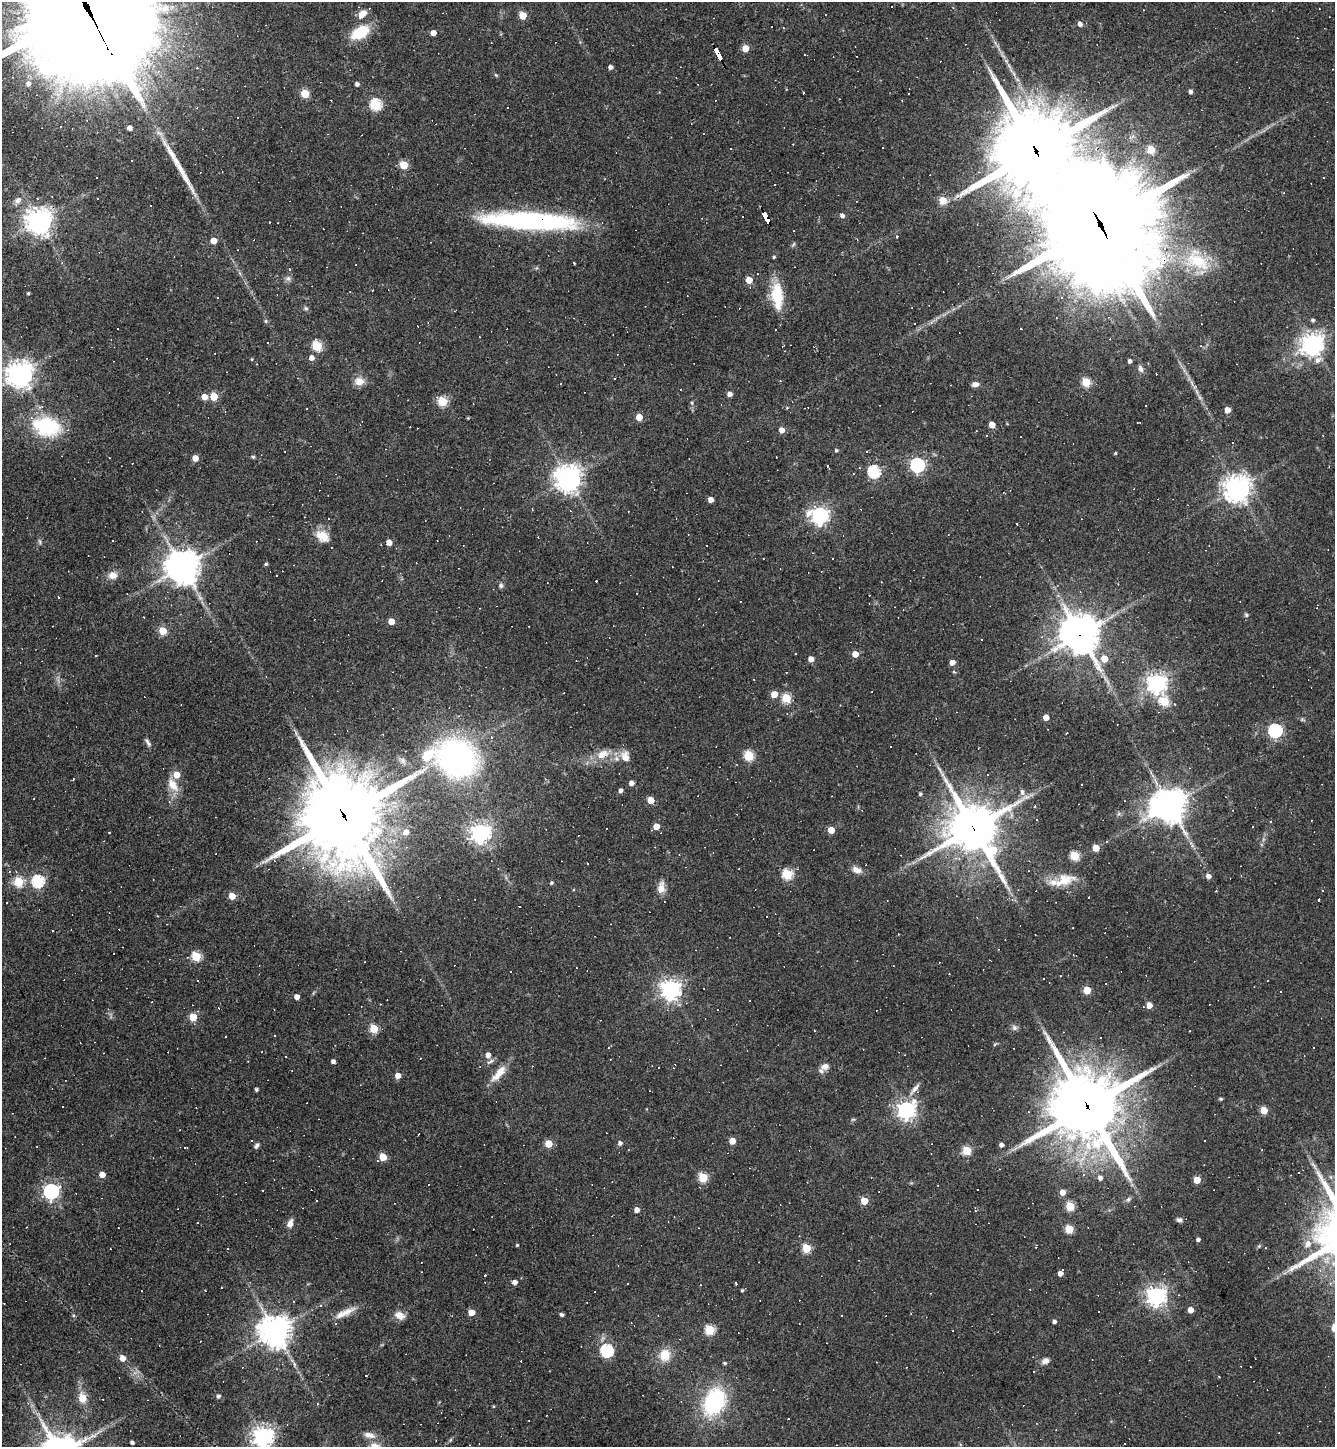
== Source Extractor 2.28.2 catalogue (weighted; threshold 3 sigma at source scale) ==
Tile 11 of 4 x 4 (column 3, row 3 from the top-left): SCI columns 2954-4286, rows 1446-2890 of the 5771 x 5780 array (HDU 1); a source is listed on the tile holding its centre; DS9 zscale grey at full resolution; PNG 1337 x 1449 px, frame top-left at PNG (2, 2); no overlay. Shown black and unused: <1% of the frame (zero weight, under 3 of 4 exposures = <1% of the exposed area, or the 3 px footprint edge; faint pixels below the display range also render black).
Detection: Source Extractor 2.28.2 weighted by HDU 2 'WHT'; one run over the whole footprint, this tile lists its part. Background 0.055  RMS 0.005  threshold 0.0227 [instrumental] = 3 sigma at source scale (4.5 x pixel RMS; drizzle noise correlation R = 1.50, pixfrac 1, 0.05/0.05 arcsec/px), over >= 5 px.
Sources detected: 407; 136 cosmic-ray / hot-pixel residue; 1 long thin detection or spike segment (spike, bleed or trail) — not listed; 8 inside a brighter listed object's ellipse — not listed separately; the other 262 listed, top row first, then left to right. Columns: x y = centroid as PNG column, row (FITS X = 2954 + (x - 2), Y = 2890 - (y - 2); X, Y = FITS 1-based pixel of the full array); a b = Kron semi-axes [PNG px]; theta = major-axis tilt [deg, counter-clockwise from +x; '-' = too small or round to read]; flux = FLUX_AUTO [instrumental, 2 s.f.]
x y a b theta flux
892 6 3 3 - 1.2
86 7 78 34 -64 31000
362 14 12 7 45 4.5
523 16 5 5 - 12
1080 24 5 4 - 2.5
360 32 20 12 30 17
433 33 4 4 - 3.8
745 48 5 5 - 11
717 50 7 3 -62 110
805 55 3 2 - 0.37
1009 66 8 4 -46 1.3
610 67 4 4 - 1.9
496 75 5 4 - 0.59
28 84 7 6 - 2.6
357 84 4 4 - 1.7
1190 92 4 4 - 1.7
305 93 5 5 - 15
908 94 3 2 - 0.79
375 104 6 5 - 48
129 128 4 4 - 2.9
1151 150 5 5 - 19
1036 151 26 23 -66 5300
403 165 5 5 - 17
1324 177 3 2 - 0.39
97 178 2 2 - 0.42
37 198 3 3 - 0.74
18 200 9 7 28 2.6
943 200 5 5 - 12
842 216 5 4 - 1.6
766 218 12 4 -63 140
39 221 8 8 - 510
530 221 98 17 -3 97
1100 225 52 31 -63 15000
897 237 4 3 - 0.74
213 241 5 4 - 6.3
774 257 4 3 - 0.68
1197 261 40 25 -34 28
574 263 3 3 - 2.7
356 264 2 2 - 0.39
240 273 6 5 - 0.92
288 278 8 6 -89 1.5
749 280 5 4 - 8.7
372 290 3 2 - 0.56
28 293 3 3 - 0.61
777 295 31 13 -86 18
1062 298 4 4 - 0.79
306 308 7 5 -22 0.93
1313 320 4 4 - 0.98
265 321 5 5 - 0.73
931 322 7 4 2 1
267 343 3 3 - 1.4
1313 344 7 7 - 390
317 346 5 5 - 33
1201 346 4 4 - 0.54
49 356 3 3 - 0.43
311 358 5 5 - 2.9
252 359 5 3 - 0.46
1318 360 11 7 37 3
1130 361 4 3 - 1.6
1141 369 9 6 -63 1.8
20 374 8 8 - 580
359 381 12 10 -4 4.8
1086 382 5 5 - 24
975 384 7 5 7 2.9
730 394 4 4 - 2.7
204 397 5 5 - 5.4
214 397 5 5 - 15
443 402 6 5 - 33
692 403 6 4 -72 0.62
1227 410 5 4 - 5.6
639 417 5 5 - 8.9
468 418 4 4 - 0.44
992 425 4 4 - 5.4
47 426 35 23 -12 33
782 430 5 5 - 3.7
986 435 3 2 - 0.54
836 450 5 4 - 0.84
285 452 2 2 - 0.33
1115 453 4 3 - 0.62
253 457 4 4 - 0.79
776 457 2 2 - 0.31
195 458 5 4 - 5.1
917 465 6 6 - 110
874 472 6 5 - 64
568 479 8 8 - 570
1237 488 8 8 - 570
711 500 4 4 - 3.9
820 515 7 7 - 190
329 518 2 2 - 0.38
688 534 3 2 - 0.35
322 536 18 13 -35 7.1
112 540 3 2 - 0.59
39 542 8 4 -81 0.9
389 542 4 4 - 4.9
266 564 5 4 - 0.71
182 567 11 11 - 890
112 575 12 10 6 4
501 586 6 6 - 1.3
58 597 3 3 - 0.58
1246 615 5 5 - 0.82
391 621 4 4 - 7.3
163 631 5 5 - 15
1080 635 12 11 - 1200
855 654 5 5 - 5.9
96 655 3 2 - 0.58
811 659 4 4 - 4.3
1104 659 5 5 - 8.7
576 661 3 2 - 0.39
952 662 5 4 - 3.6
786 672 3 2 - 0.36
1157 683 7 7 - 300
774 694 5 5 - 7.3
786 698 5 5 - 26
1164 701 5 5 - 26
1175 704 4 3 - 0.49
1046 717 4 4 - 5.2
1302 719 6 4 0 0.75
1275 730 6 6 - 86
1067 733 3 2 - 0.51
491 737 5 5 - 0.96
147 742 12 5 -58 1.6
890 747 3 3 - 0.62
603 754 19 12 22 7.5
428 755 18 12 37 12
749 755 5 5 - 32
625 757 14 11 -69 4.7
457 758 27 24 -34 180
545 779 5 3 - 0.57
631 783 4 4 - 2.6
1081 784 3 2 - 0.57
173 785 21 11 -57 6.9
621 791 4 4 - 1.9
1022 792 9 6 -83 2
920 794 4 4 - 0.8
34 799 3 2 - 0.35
651 800 5 4 - 9.1
1169 805 11 10 - 860
1118 814 6 4 70 0.84
343 815 31 25 -67 6500
1271 821 3 3 - 1.3
1253 826 3 2 - 0.58
656 827 4 4 - 6.9
973 828 16 15 - 2200
831 830 5 4 - 9.6
406 832 6 6 - 3.8
480 833 7 7 - 290
1192 846 6 4 -87 1.2
1096 848 5 5 - 9.6
993 850 31 13 -82 34
1075 856 5 5 - 27
588 864 3 3 - 1.2
857 870 13 8 -23 3
787 874 5 5 - 38
1208 876 5 4 - 2.5
1065 879 30 15 -2 10
38 881 6 6 - 64
19 882 5 5 - 32
551 883 5 4 - 0.76
661 888 15 8 83 4.5
1323 891 3 2 - 0.91
232 896 5 4 - 9
1319 899 3 2 - 0.91
519 906 2 2 - 0.48
196 956 5 5 - 32
511 972 2 2 - 0.33
197 981 3 2 - 0.57
671 989 7 7 - 290
1087 990 5 5 - 14
1280 992 3 3 - 2.1
297 997 4 4 - 3.5
1149 1005 6 5 - 4.9
193 1017 5 5 - 15
1014 1027 8 7 - 1.5
374 1029 5 5 - 21
274 1035 3 2 - 0.45
226 1036 3 2 - 0.72
1100 1038 2 2 - 0.47
1314 1047 2 2 - 0.43
488 1055 6 5 - 3.1
286 1057 3 2 - 0.75
333 1061 4 4 - 1.9
825 1066 10 8 26 2.8
658 1067 3 2 - 0.46
499 1073 28 9 48 7.3
398 1076 5 4 - 4.9
916 1088 10 4 44 3.6
256 1089 3 3 - 1
1221 1099 5 4 - 0.66
1087 1106 25 22 -60 3900
63 1107 3 2 - 0.57
906 1110 7 6 - 220
1264 1110 5 5 - 10
418 1134 3 2 - 0.69
732 1141 4 4 - 7.3
620 1143 5 5 - 1.6
548 1144 5 5 - 13
1001 1145 4 4 - 2
256 1146 8 5 53 1.3
185 1148 4 3 - 0.65
1262 1150 2 2 - 0.43
967 1151 5 5 - 21
383 1157 5 5 - 14
1314 1165 13 3 -45 1.6
1298 1173 3 2 - 0.57
102 1174 4 4 - 4.8
703 1177 5 5 - 25
1100 1178 5 5 - 2.1
1197 1180 5 4 - 10
428 1185 3 3 - 0.7
977 1189 3 3 - 3.6
51 1191 6 6 - 160
1062 1192 5 5 - 4
1128 1199 7 5 47 1.2
317 1201 3 3 - 1.3
864 1201 5 5 - 13
1070 1206 5 5 - 22
637 1210 4 4 - 3.6
1179 1220 7 6 - 1.3
197 1223 3 2 - 0.52
290 1224 10 6 71 3
27 1227 3 2 - 0.42
1069 1229 5 5 - 20
1198 1240 4 3 - 1.4
1308 1244 9 8 - 3.5
517 1245 3 3 - 0.61
1259 1246 5 5 - 0.59
806 1248 5 5 - 22
1265 1248 3 2 - 0.33
228 1249 3 2 - 0.32
1060 1273 4 4 - 3
515 1282 4 4 - 2.7
736 1283 4 3 - 1.4
742 1290 4 3 - 0.71
205 1291 3 2 - 0.36
595 1292 3 2 - 0.36
1156 1296 7 7 - 280
294 1301 3 3 - 0.46
321 1306 4 4 - 0.63
1190 1310 4 4 - 4.5
471 1312 5 4 - 8.4
345 1313 32 8 25 6.3
399 1315 12 8 -22 4.7
562 1315 5 4 - 1.1
1054 1322 4 4 - 1.7
710 1330 5 5 - 32
275 1331 10 9 - 800
607 1351 6 6 - 69
665 1355 14 13 - 8.6
123 1358 6 5 - 4.3
1045 1361 9 7 24 2.5
725 1363 4 3 - 0.77
294 1364 6 4 -73 1.3
1034 1371 3 3 - 1
1219 1376 3 2 - 0.36
218 1396 4 4 - 1.6
82 1398 5 5 - 15
714 1402 25 17 63 52
493 1406 5 3 - 0.45
788 1418 3 2 - 0.48
369 1435 15 8 -11 3.5
263 1437 7 7 - 340
132 1442 4 3 - 1.4
Overlapping masked pixels (flux is a lower limit): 12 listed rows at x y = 86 7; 717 50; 1036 151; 766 218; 39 221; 530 221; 1100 225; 1197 261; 1080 635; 343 815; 973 828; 1087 1106
Isophote crosses this tile's border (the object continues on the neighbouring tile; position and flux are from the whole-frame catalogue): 2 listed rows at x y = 86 7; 263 1437